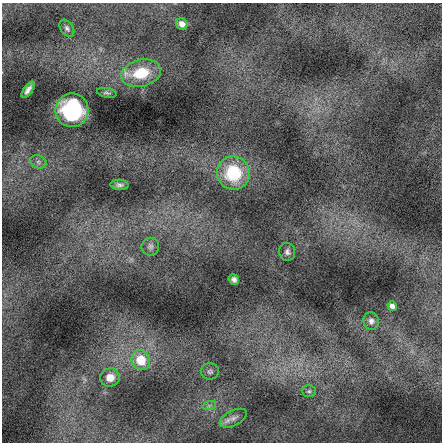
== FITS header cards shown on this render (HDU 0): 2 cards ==
NAXIS1  =                  440 / length of data axis 1
NAXIS2  =                  440 / length of data axis 2

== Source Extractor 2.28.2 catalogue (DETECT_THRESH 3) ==
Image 440 x 440 px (HDU 0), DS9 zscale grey, 1 PNG px = 1 image px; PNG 444 x 444 px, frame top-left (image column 1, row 440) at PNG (2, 3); each listed source drawn as its Kron ellipse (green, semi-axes under 4 px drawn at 4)
Background -0.175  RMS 3.7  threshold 11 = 3 sigma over >= 5 px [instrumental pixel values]
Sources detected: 20; all 20 listed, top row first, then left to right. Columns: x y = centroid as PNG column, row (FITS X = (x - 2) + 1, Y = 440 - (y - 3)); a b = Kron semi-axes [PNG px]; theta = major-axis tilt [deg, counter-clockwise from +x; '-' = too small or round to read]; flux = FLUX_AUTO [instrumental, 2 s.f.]
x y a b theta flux
182 24 6 5 - 1600
67 28 9 6 -55 740
141 73 20 13 13 8500
28 90 9 4 56 1200
107 93 10 4 -11 520
72 110 17 16 - 25000
38 162 8 6 -21 810
233 173 16 16 - 14000
120 185 9 5 -2 830
150 247 9 8 - 950
287 252 9 8 - 880
234 279 5 5 - 810
392 306 5 4 - 920
371 321 8 7 - 1100
141 360 10 9 - 6300
210 371 9 8 - 760
110 378 10 9 - 2700
309 391 7 6 - 560
209 406 7 4 19 470
233 418 15 7 26 1500